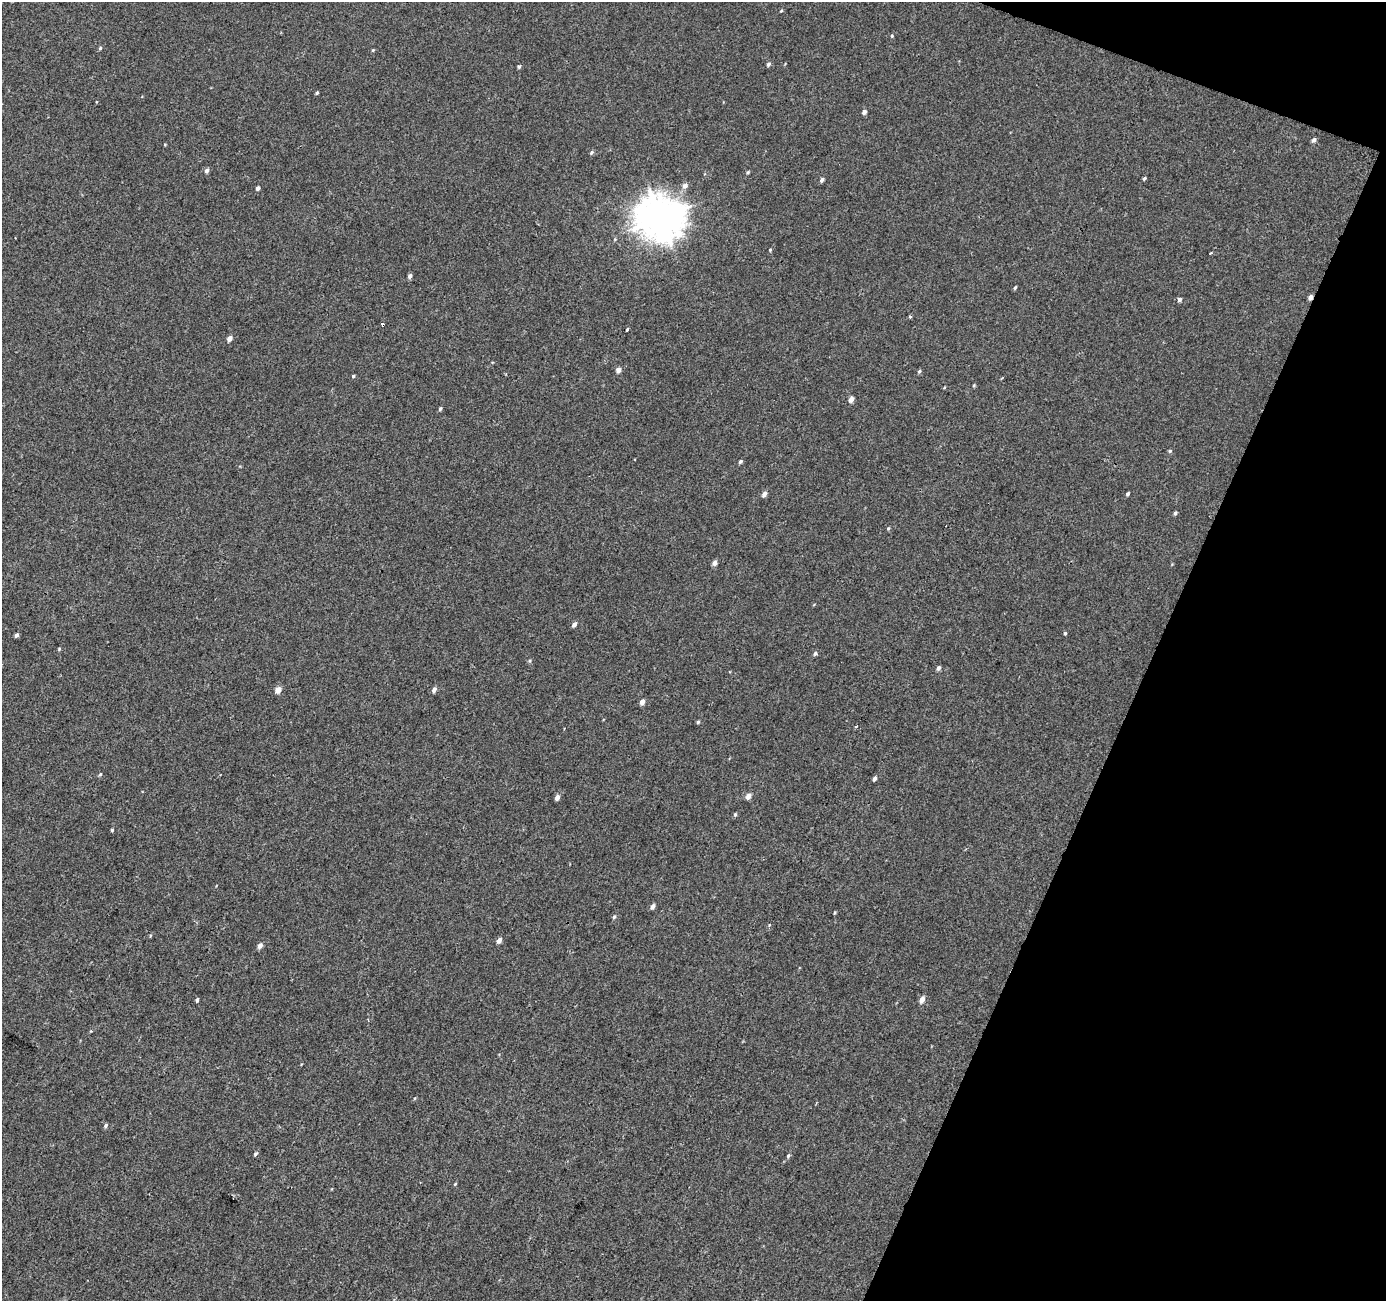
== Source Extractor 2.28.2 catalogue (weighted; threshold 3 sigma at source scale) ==
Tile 8 of 4 x 4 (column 4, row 2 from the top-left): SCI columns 4158-5541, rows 2871-4169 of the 5541 x 5676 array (HDU 1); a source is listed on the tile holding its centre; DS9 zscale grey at full resolution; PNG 1388 x 1303 px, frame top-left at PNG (2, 2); no overlay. Shown black and unused: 19% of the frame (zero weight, under 2 of 3 exposures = <1% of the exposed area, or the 3 px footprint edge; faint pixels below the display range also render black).
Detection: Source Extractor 2.28.2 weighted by HDU 2 'WHT'; one run over the whole footprint, this tile lists its part. Background -5.98e-04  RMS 0.0041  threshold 0.0186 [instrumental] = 3 sigma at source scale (4.5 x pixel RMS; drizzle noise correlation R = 1.50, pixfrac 1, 0.0396/0.0396 arcsec/px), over >= 5 px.
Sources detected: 70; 1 cosmic-ray / hot-pixel residue — not listed; the other 69 listed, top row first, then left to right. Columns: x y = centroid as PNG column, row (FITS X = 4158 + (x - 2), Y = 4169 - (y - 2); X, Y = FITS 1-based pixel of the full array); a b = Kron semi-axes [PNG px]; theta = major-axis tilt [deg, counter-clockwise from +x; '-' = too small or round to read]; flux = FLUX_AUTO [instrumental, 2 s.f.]
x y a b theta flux
781 11 4 3 - 0.36
892 36 5 4 - 0.46
100 48 5 4 - 0.53
373 50 4 3 - 0.44
768 64 5 4 - 0.88
519 67 4 4 - 0.59
317 93 5 3 - 0.51
864 112 5 4 - 1.4
1314 140 5 4 - 1.2
165 144 4 3 - 0.31
591 152 5 4 - 0.64
207 171 6 5 - 1.1
748 172 4 4 - 0.49
1144 178 5 3 - 0.61
822 180 5 4 - 1
685 186 7 6 - 1.8
258 188 4 3 - 1.2
660 218 15 14 - 780
770 250 4 3 - 0.4
1211 253 3 2 - 0.78
410 276 5 4 - 1.2
1015 288 5 3 - 0.5
1310 297 5 4 - 1.7
1179 300 5 4 - 1
910 317 5 3 - 0.38
627 330 3 3 - 1.5
229 338 5 4 - 2.2
618 370 5 4 - 2
919 371 5 4 - 0.62
353 376 4 4 - 0.55
974 385 5 3 - 0.42
851 399 5 4 - 2.4
440 409 5 4 - 0.64
1170 451 5 4 - 0.57
740 461 4 4 - 0.88
764 494 6 4 45 1.8
1127 494 4 3 - 0.68
1175 513 5 4 - 0.72
888 528 5 3 - 0.39
714 563 5 4 - 2
574 625 5 4 - 1.4
1065 633 4 4 - 0.49
16 635 4 4 - 1.1
59 649 4 3 - 0.44
815 653 6 4 71 0.77
530 661 5 3 - 0.49
938 668 5 4 - 1.2
434 689 6 4 59 1.5
278 690 5 4 - 3.6
642 702 5 4 - 2.4
698 722 4 4 - 0.57
100 774 5 4 - 0.5
874 779 4 3 - 1.2
748 796 6 5 - 2.4
557 797 5 4 - 1.9
735 815 5 4 - 0.61
112 830 3 3 - 1.2
653 906 5 4 - 1.5
834 913 5 3 - 0.41
614 917 5 4 - 0.69
499 941 5 4 - 2.3
260 946 5 4 - 1.8
197 1000 4 3 - 1.6
922 1000 6 4 60 2.8
415 1098 5 3 - 0.36
106 1126 6 4 51 0.79
255 1154 5 4 - 0.69
788 1156 6 4 57 0.64
455 1184 4 3 - 0.42
Overlapping masked pixels (flux is a lower limit): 1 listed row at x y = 1310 297